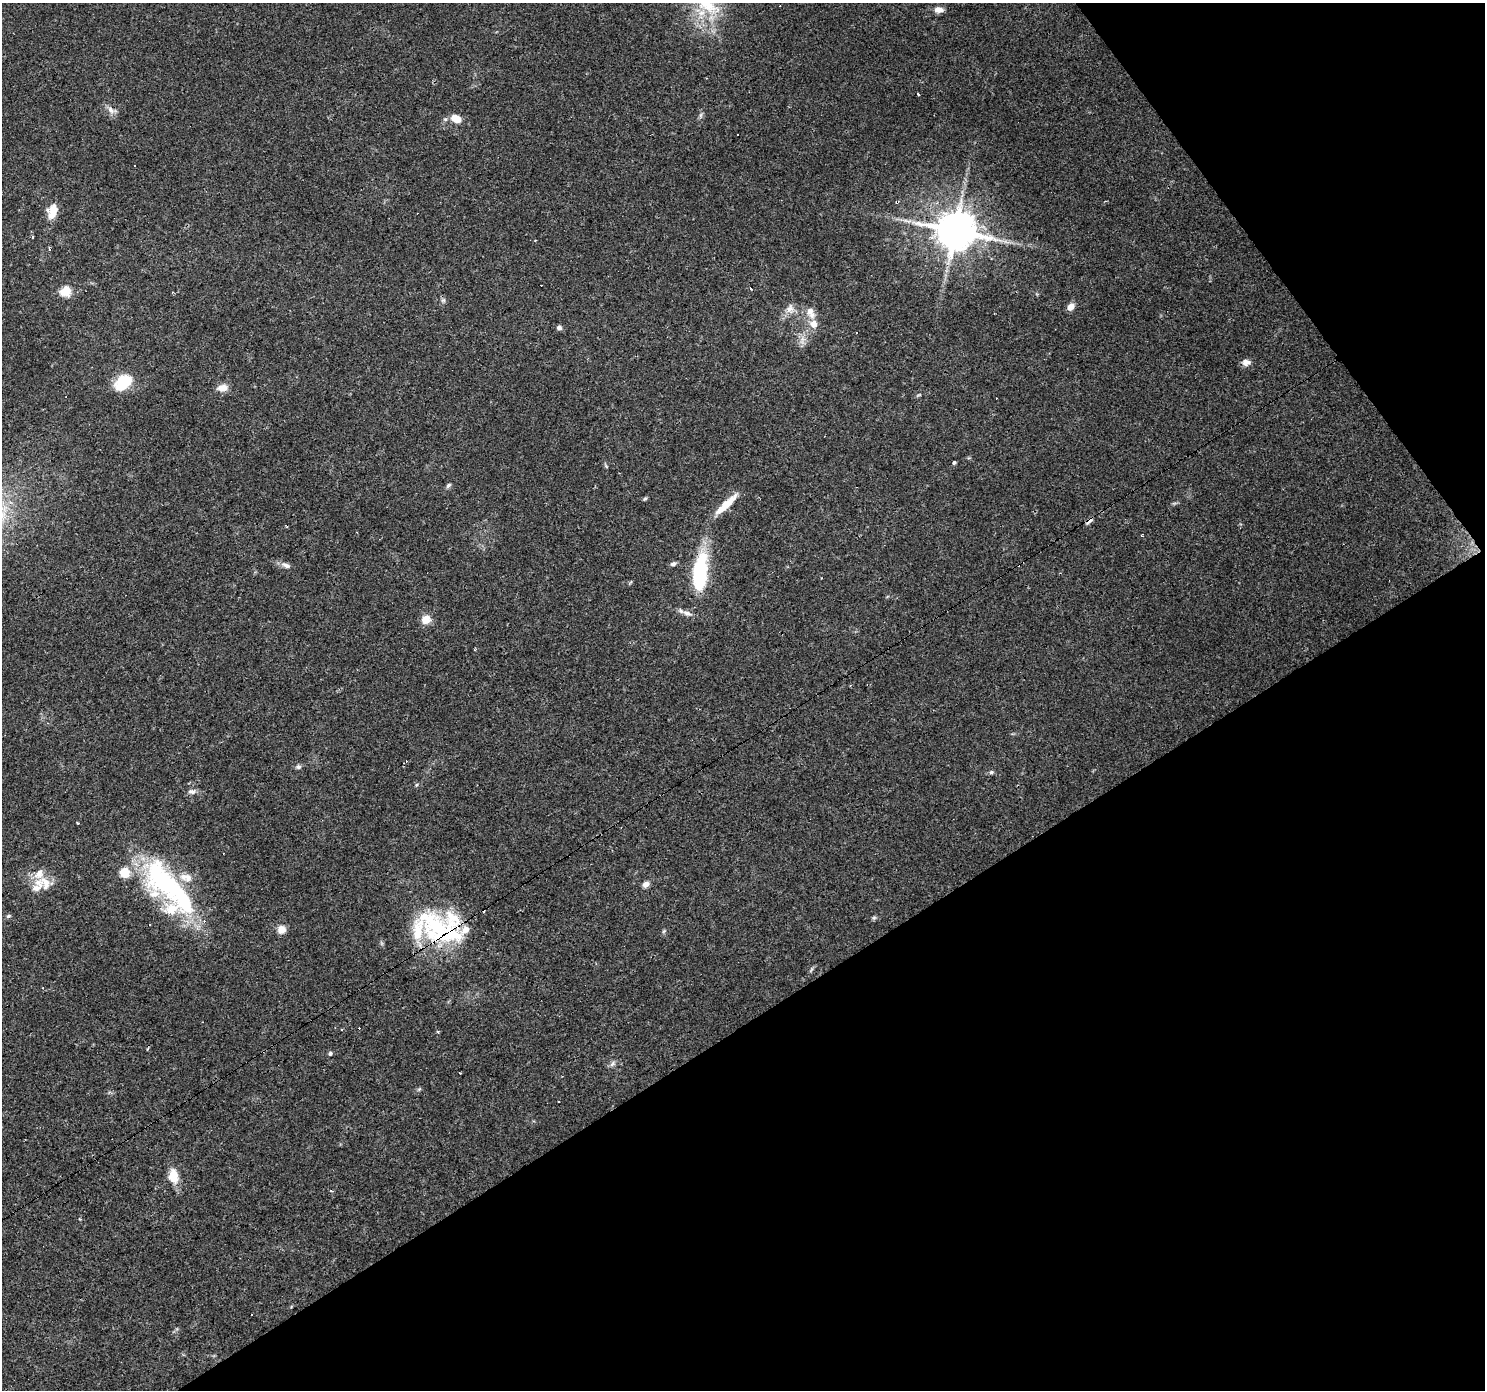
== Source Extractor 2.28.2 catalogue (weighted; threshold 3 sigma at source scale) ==
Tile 12 of 4 x 4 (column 4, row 3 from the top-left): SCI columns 4450-5932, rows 1574-2961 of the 5932 x 5858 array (HDU 1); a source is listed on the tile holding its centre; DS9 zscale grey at full resolution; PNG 1487 x 1392 px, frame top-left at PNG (2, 3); no overlay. Shown black and unused: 32% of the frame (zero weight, under 3 of 4 exposures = <1% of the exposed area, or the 3 px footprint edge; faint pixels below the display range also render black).
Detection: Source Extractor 2.28.2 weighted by HDU 2 'WHT'; one run over the whole footprint, this tile lists its part. Background 0.0288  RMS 0.0033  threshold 0.0149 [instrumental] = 3 sigma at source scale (4.5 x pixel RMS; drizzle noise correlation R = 1.50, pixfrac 1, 0.0396/0.0396 arcsec/px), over >= 5 px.
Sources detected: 85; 1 inside a brighter object's white glare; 16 cosmic-ray / hot-pixel residue — not listed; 15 inside a brighter listed object's ellipse — not listed separately; the other 53 listed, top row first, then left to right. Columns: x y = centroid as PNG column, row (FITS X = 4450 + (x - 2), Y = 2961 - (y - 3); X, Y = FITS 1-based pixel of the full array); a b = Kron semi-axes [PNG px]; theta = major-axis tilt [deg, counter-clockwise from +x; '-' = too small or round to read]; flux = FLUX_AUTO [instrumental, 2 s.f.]
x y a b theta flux
939 10 10 6 -6 2.4
918 94 3 2 - 0.79
111 110 15 7 -18 1.8
701 115 7 4 71 0.66
456 119 12 8 -24 4.1
134 166 3 3 - 0.57
52 211 16 10 73 5.3
955 231 11 10 - 1200
32 236 3 3 - 1.3
751 289 3 2 - 0.42
65 291 14 13 - 4.4
443 300 7 5 44 0.75
1071 307 8 6 40 2.5
790 309 14 11 83 2.6
810 311 13 10 69 2.7
814 324 12 10 -57 3.5
559 328 6 5 - 1
802 340 14 5 85 1.9
1246 362 11 9 2 1.7
124 382 20 13 39 11
222 388 13 9 10 3
919 395 8 3 5 0.4
954 463 4 4 - 0.58
448 485 7 5 41 0.71
645 499 6 4 42 0.47
726 504 34 7 43 6.7
673 564 8 5 30 0.86
286 565 14 7 -22 1.6
1020 565 2 2 - 0.66
699 571 46 18 78 23
426 619 9 9 - 4
298 767 7 6 - 0.86
991 772 6 5 - 0.65
416 785 5 3 - 0.39
192 791 11 7 2 1.4
77 823 3 2 - 0.68
45 884 21 13 -64 4.9
166 884 58 41 -24 47
646 884 8 6 30 1.7
8 916 7 5 27 0.6
874 918 6 5 - 0.56
149 924 3 3 - 2.2
436 925 54 29 -45 31
281 930 8 8 - 2.9
664 931 6 4 45 0.48
811 970 8 3 58 0.58
438 1032 3 3 - 0.76
330 1053 6 5 - 0.67
613 1064 11 5 42 1
419 1089 7 4 44 0.46
558 1102 3 3 - 2.2
173 1176 19 12 -80 5
331 1190 4 3 - 0.45
Overlapping masked pixels (flux is a lower limit): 3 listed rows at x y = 955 231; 1020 565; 699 571